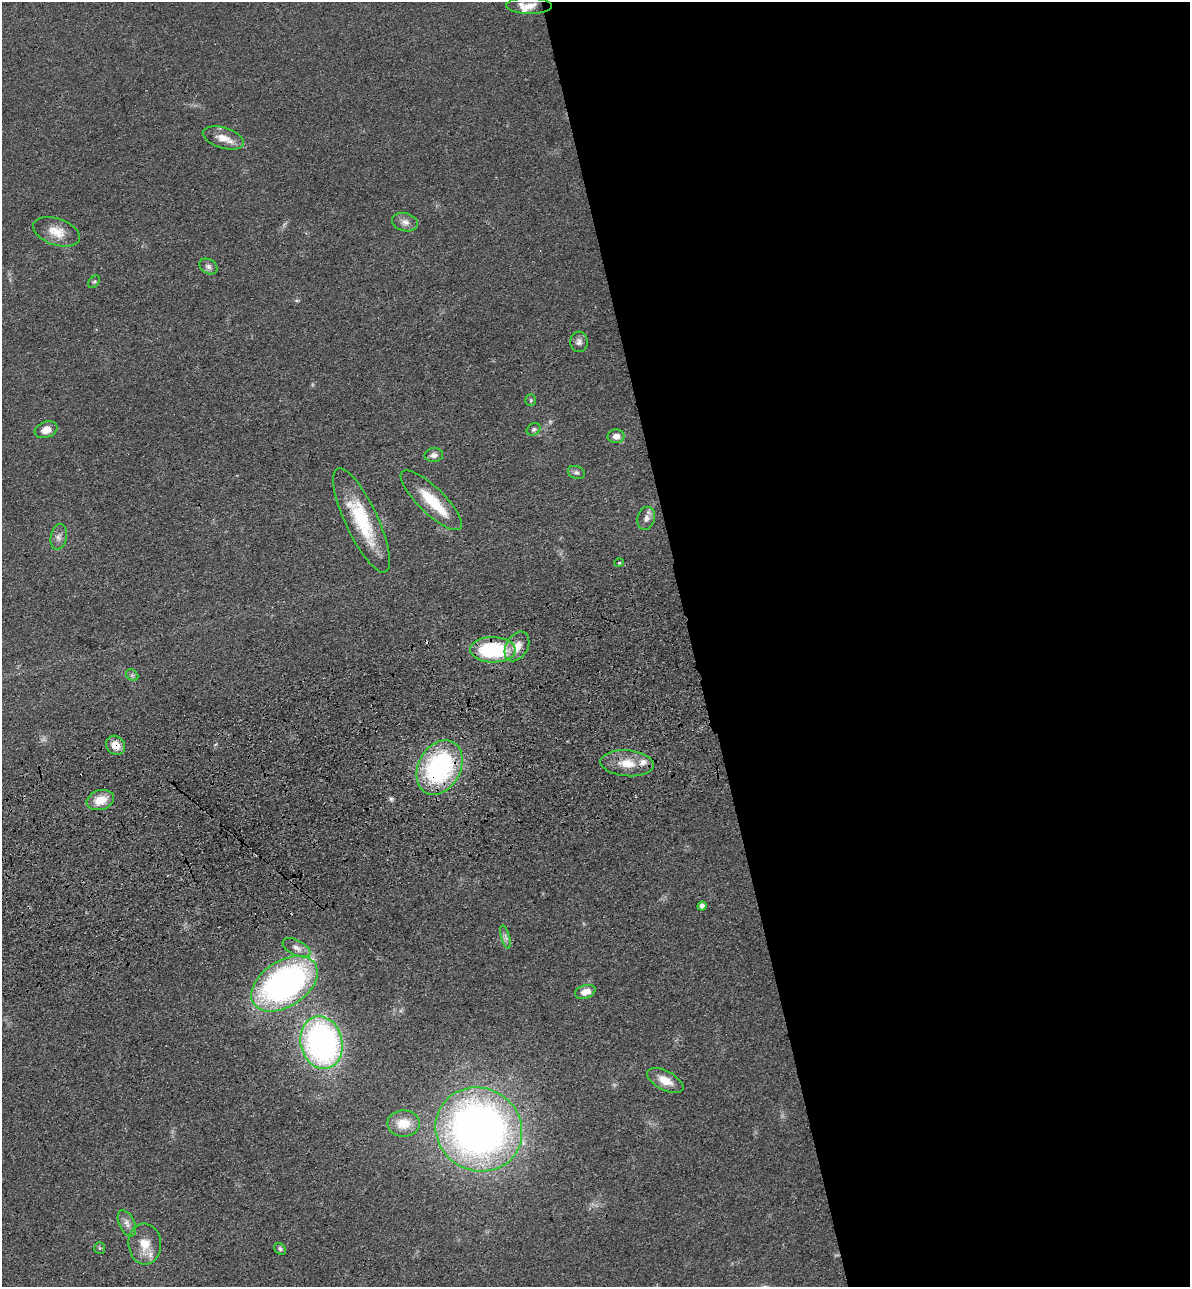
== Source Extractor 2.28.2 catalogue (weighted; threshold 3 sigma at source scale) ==
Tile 8 of 4 x 4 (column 4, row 2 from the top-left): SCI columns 3864-5051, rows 2683-3967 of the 5229 x 5365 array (HDU 1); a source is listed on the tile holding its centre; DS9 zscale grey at full resolution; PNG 1192 x 1289 px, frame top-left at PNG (2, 2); each listed source drawn as its Kron ellipse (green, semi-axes under 4 px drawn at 4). Shown black and unused: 42% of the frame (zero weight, under 3 of 4 exposures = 6% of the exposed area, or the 3 px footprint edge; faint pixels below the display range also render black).
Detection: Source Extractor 2.28.2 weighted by HDU 2 'WHT'; one run over the whole footprint, this tile lists its part. Background 0.0462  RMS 0.0058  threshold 0.0259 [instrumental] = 3 sigma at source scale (4.5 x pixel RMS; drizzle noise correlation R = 1.50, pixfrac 1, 0.05/0.05 arcsec/px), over >= 5 px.
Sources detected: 44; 1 too faint to see at this stretch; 1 cosmic-ray / hot-pixel residue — neither listed nor drawn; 4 inside a brighter listed object's ellipse — not listed separately; the other 38 listed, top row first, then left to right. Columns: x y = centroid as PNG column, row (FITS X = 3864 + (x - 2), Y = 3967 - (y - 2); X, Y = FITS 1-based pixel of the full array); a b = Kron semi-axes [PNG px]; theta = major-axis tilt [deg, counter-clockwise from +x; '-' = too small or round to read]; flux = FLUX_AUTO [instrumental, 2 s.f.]
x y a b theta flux
529 6 23 8 -1 6.5
223 138 21 10 -17 7.7
405 222 13 9 -15 3.6
57 232 24 13 -19 10
208 266 10 7 -33 2.1
94 282 7 4 52 0.98
579 342 10 8 -86 2.5
531 400 6 5 - 0.94
534 429 7 5 32 1.6
46 430 12 8 21 5.6
616 436 8 7 - 3.7
434 455 9 7 6 2.8
576 473 9 6 -19 1.8
431 500 40 13 -44 20
646 518 11 8 75 3.4
362 520 57 16 -65 35
59 537 13 8 79 3.1
619 563 5 4 - 0.8
517 646 16 11 60 7.6
493 650 23 12 0 50
132 675 7 5 -43 1.2
115 745 10 9 - 6.1
627 763 27 13 -5 12
439 767 29 21 62 92
100 800 14 9 17 9.7
702 906 4 4 - 2.9
505 937 12 4 -75 1.8
296 948 15 7 -26 3.9
284 984 37 23 33 190
585 992 10 6 18 5.3
321 1043 26 20 -77 180
665 1080 20 9 -28 8.5
403 1124 16 13 1 11
479 1129 44 41 -31 370
127 1223 14 7 -65 3.4
145 1244 20 16 -84 10
100 1248 6 5 - 0.91
280 1249 6 5 - 1.3
Overlapping masked pixels (flux is a lower limit): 3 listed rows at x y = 115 745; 627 763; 439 767